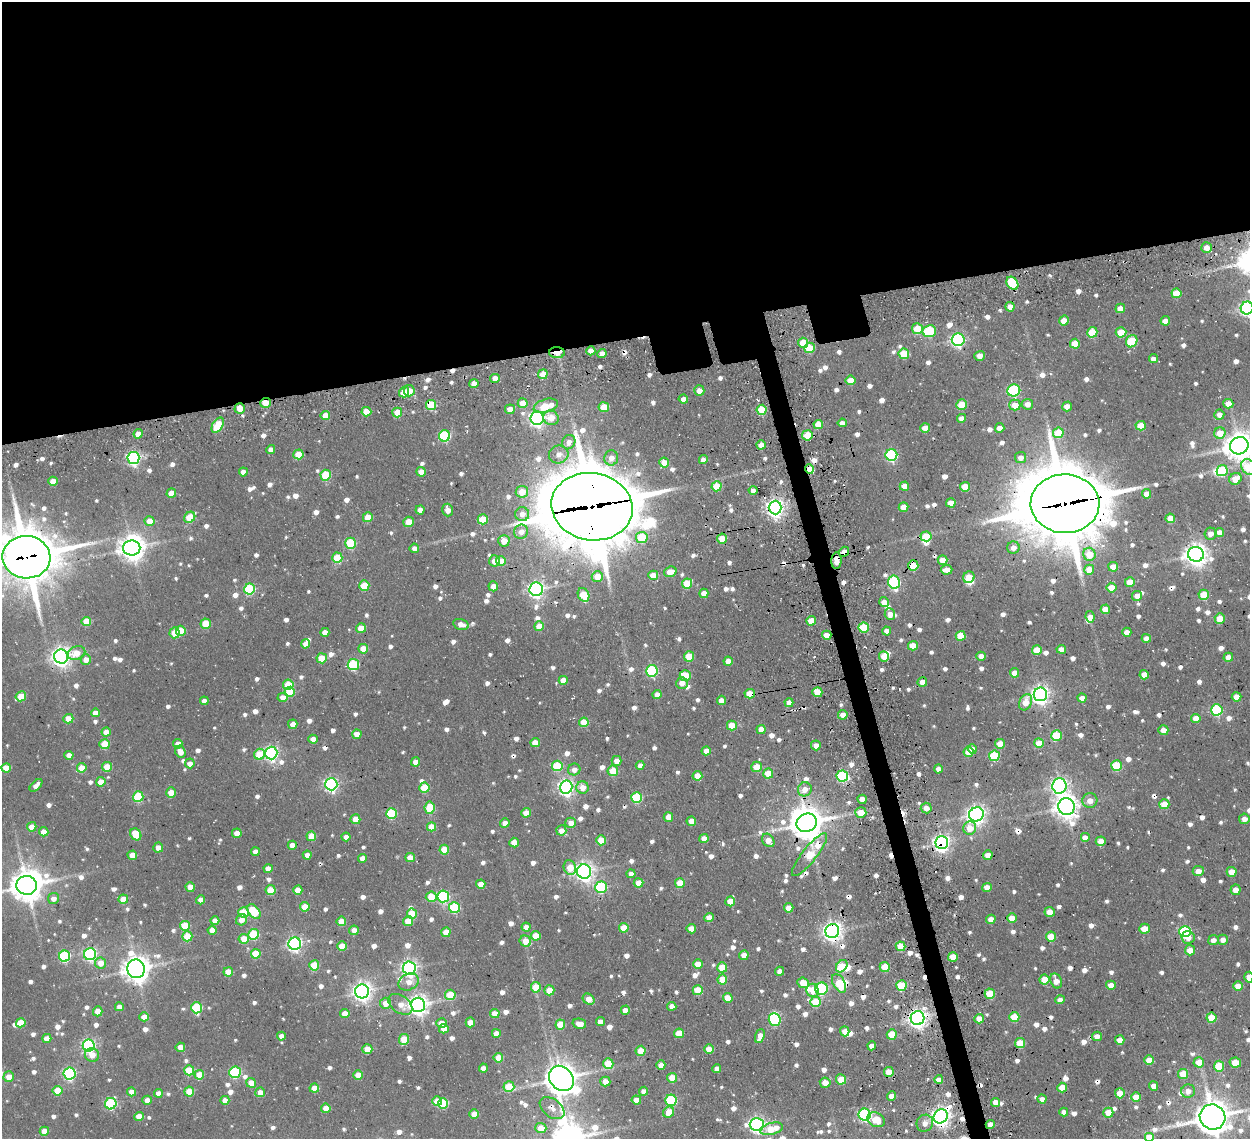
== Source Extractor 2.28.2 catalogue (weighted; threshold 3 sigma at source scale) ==
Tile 2 of 4 x 4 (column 2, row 1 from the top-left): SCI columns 1380-2627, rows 3698-4834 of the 5254 x 5242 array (HDU 1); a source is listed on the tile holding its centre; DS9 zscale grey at full resolution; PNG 1252 x 1141 px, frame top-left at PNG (2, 2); each listed source drawn as its Kron ellipse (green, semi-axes under 4 px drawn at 4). Shown black and unused: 31% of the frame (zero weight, under 3 of 4 exposures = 11% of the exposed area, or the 3 px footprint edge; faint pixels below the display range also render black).
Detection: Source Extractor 2.28.2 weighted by HDU 2 'WHT'; one run over the whole footprint, this tile lists its part. Background 0.145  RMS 0.012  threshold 0.0527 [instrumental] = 3 sigma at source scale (4.5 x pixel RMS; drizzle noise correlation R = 1.50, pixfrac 1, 0.05/0.05 arcsec/px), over >= 5 px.
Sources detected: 1001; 7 inside a brighter object's white glare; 25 cosmic-ray / hot-pixel residue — neither listed nor drawn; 10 inside a brighter listed object's ellipse — not listed separately; of the other 959, all 500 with FLUX_AUTO >= 8.22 (the completeness limit of this list) listed and drawn (459 fainter detections not listed), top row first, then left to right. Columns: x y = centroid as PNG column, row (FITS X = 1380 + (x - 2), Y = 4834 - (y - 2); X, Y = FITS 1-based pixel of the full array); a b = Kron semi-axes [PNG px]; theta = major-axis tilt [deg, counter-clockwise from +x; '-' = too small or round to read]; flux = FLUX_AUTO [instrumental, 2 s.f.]
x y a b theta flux
1207 247 5 5 - 12
1012 283 7 5 -57 57
1176 293 5 5 - 31
1010 307 4 4 - 10
1120 308 5 5 - 19
1247 308 6 6 - 310
1064 321 5 5 - 19
1165 321 5 4 - 12
917 329 5 5 - 35
929 331 7 6 - 80
1092 332 5 5 - 41
1121 332 5 5 - 31
958 340 6 6 - 250
1132 341 6 5 - 54
803 343 5 5 - 38
1075 344 5 5 - 30
810 348 5 5 - 41
591 351 4 4 - 13
557 353 8 5 -2 17
602 353 4 4 - 11
904 354 5 5 - 45
980 356 5 5 - 9.4
1153 359 4 4 - 8.7
543 374 5 4 - 23
495 378 5 4 - 13
851 380 5 5 - 21
474 384 4 4 - 13
699 390 5 5 - 11
1014 390 6 6 - 130
409 391 5 5 - 23
404 392 5 5 - 17
683 399 4 4 - 8.8
265 403 5 5 - 19
523 403 5 5 - 22
1028 404 5 5 - 11
1228 404 5 5 - 15
431 405 5 5 - 56
962 405 5 5 - 34
1015 405 5 5 - 17
546 406 12 6 16 31
1067 406 5 4 - 13
604 407 5 5 - 36
240 408 5 5 - 19
510 409 5 5 - 13
761 410 5 5 - 49
366 412 5 5 - 26
397 412 5 5 - 28
325 415 5 4 - 18
1219 415 5 5 - 9.4
537 418 6 6 - 380
551 418 8 7 - 16
962 418 4 4 - 9.3
842 423 4 4 - 8.4
818 424 5 4 - 22
218 425 8 5 59 58
1141 426 5 5 - 31
925 428 5 5 - 21
1000 428 5 4 - 11
1058 433 5 5 - 42
1220 433 6 5 - 22
138 434 5 4 - 12
807 435 5 5 - 34
445 436 6 5 - 120
569 442 7 6 - 8.9
761 445 4 4 - 19
1239 446 9 8 - 1600
271 449 4 4 - 8.3
298 454 5 5 - 28
559 454 9 9 - 9.3
891 455 6 6 - 160
1021 457 5 5 - 8.9
133 458 6 6 - 280
611 458 7 7 - 11
703 460 4 4 - 8.9
664 463 5 5 - 21
1248 467 8 6 -51 37
809 469 4 4 - 32
1222 471 6 5 - 76
243 472 4 4 - 8.8
421 472 5 4 - 16
326 475 5 5 - 56
1235 479 6 5 - 20
53 481 4 4 - 15
717 486 5 5 - 40
904 486 5 4 - 18
965 487 5 5 - 25
753 490 4 4 - 9.2
522 492 6 5 - 22
171 493 5 4 - 19
1146 494 5 4 - 16
951 503 5 4 - 15
1065 504 34 29 -1 10000
592 507 41 33 -10 13000
775 507 7 6 - 610
903 507 5 4 - 14
420 510 4 4 - 9.7
448 510 6 5 - 11
522 514 7 7 - 9.8
190 517 6 5 - 39
368 517 5 5 - 26
1170 518 5 4 - 21
483 519 5 5 - 40
149 521 5 5 - 21
408 522 5 5 - 20
521 532 7 7 - 11
1220 532 4 4 - 12
1211 534 6 6 - 9.3
926 536 5 5 - 40
642 537 5 5 - 55
722 539 5 5 - 26
504 541 6 5 - 18
351 543 5 5 - 70
132 548 8 7 - 1400
414 548 5 5 - 8.7
1013 548 6 6 - 9.4
844 552 5 4 - 14
1089 554 6 6 - 29
1196 554 8 7 - 1100
26 557 24 21 -4 5800
337 558 5 5 - 41
942 560 5 5 - 16
494 561 5 5 - 12
501 561 5 5 - 24
837 561 8 5 86 15
913 566 5 5 - 38
1113 567 5 4 - 21
947 570 6 4 4 14
1089 570 5 5 - 24
670 572 6 5 - 18
653 575 5 5 - 26
597 576 5 5 - 20
969 577 6 5 - 35
894 582 6 6 - 170
1130 582 5 5 - 25
687 584 5 5 - 38
364 586 5 5 - 33
493 586 5 4 - 12
1112 588 5 5 - 19
249 589 5 5 - 93
536 589 7 6 - 370
704 593 5 4 - 14
584 595 7 5 -65 43
1204 595 5 5 - 39
1137 596 5 5 - 12
884 602 5 5 - 16
1105 609 5 4 - 18
890 614 6 5 - 9.7
1090 617 6 4 -82 8.8
1220 618 5 5 - 28
86 621 5 5 - 32
811 621 5 4 - 27
206 624 5 5 - 39
461 624 8 5 -14 9.1
539 626 5 5 - 24
864 627 5 5 - 59
361 628 5 4 - 21
181 631 5 5 - 25
887 631 4 4 - 8.3
325 632 4 4 - 12
1127 632 4 4 - 11
175 633 5 5 - 26
827 635 4 4 - 16
961 636 5 5 - 31
1146 638 4 4 - 12
305 644 4 4 - 10
913 646 5 4 - 20
363 649 5 5 - 21
1061 649 4 4 - 10
1037 650 5 5 - 26
76 653 9 6 22 17
61 656 7 7 - 740
689 656 5 5 - 36
884 656 5 5 - 24
981 656 4 4 - 13
1228 657 5 4 - 11
322 658 5 5 - 25
86 660 5 5 - 13
728 661 4 4 - 14
353 665 5 5 - 94
652 671 6 6 - 130
1014 673 4 4 - 14
1144 675 5 4 - 19
685 676 5 5 - 38
563 680 4 4 - 17
922 682 5 5 - 11
682 683 6 5 - 9.3
288 685 5 5 - 38
290 692 5 5 - 34
817 692 5 5 - 30
750 694 5 4 - 33
1040 694 7 6 - 600
657 695 4 4 - 12
21 696 5 5 - 35
283 697 5 4 - 10
1237 697 5 4 - 20
1082 698 4 4 - 11
721 700 5 4 - 14
204 701 4 4 - 8.9
1026 702 8 6 65 19
789 703 4 4 - 12
1217 710 5 5 - 120
95 713 4 4 - 11
843 715 5 4 - 12
1196 718 5 4 - 14
68 719 5 5 - 21
584 722 5 5 - 35
293 724 5 4 - 10
732 725 5 5 - 30
761 729 4 4 - 12
1163 730 5 5 - 14
106 732 4 4 - 14
357 734 4 4 - 14
1056 735 5 5 - 61
313 739 4 4 - 9.9
535 743 4 4 - 18
1039 743 5 4 - 24
105 744 5 5 - 35
178 744 4 4 - 12
1000 744 5 5 - 20
816 745 5 5 - 9.8
972 749 5 4 - 9
706 751 4 4 - 10
180 752 6 5 - 10
968 752 5 5 - 25
271 753 6 6 - 310
260 754 5 5 - 39
69 755 4 4 - 9.8
994 756 5 5 - 77
617 761 5 5 - 13
415 762 4 4 - 9.4
190 763 5 5 - 8.7
640 765 4 4 - 8.2
557 766 5 5 - 59
1117 766 5 5 - 60
107 767 5 5 - 29
757 767 5 5 - 27
6 768 5 4 - 23
82 768 5 4 - 28
574 769 6 6 - 8.2
938 769 4 4 - 11
613 771 5 5 - 30
768 774 5 5 - 27
697 776 5 4 - 22
842 776 6 5 - 140
101 782 4 4 - 19
331 784 6 6 - 310
36 785 8 4 44 8.4
1059 786 7 7 - 420
566 787 6 6 - 450
582 787 6 6 - 14
424 788 5 5 - 43
805 789 7 6 - 13
171 793 5 4 - 20
138 797 5 5 - 77
637 798 5 5 - 83
862 799 5 4 - 16
1090 800 7 7 - 11
1164 804 5 5 - 30
1066 807 8 8 - 1100
430 808 6 5 - 49
926 808 5 5 - 8.8
391 813 5 5 - 87
526 813 4 4 - 19
861 813 5 5 - 19
976 814 7 7 - 660
668 817 5 4 - 20
355 819 5 5 - 21
1244 819 5 5 - 8.3
691 821 5 4 - 18
505 823 5 4 - 8.6
571 823 5 5 - 11
807 823 10 9 - 2300
32 827 5 4 - 18
432 827 5 4 - 26
970 828 7 6 - 20
561 830 5 5 - 11
44 832 4 4 - 14
237 833 5 4 - 13
136 834 6 5 - 36
311 836 5 5 - 29
346 837 4 4 - 9.2
1085 838 5 5 - 11
704 839 4 4 - 14
601 840 5 5 - 30
768 840 7 5 -52 14
1101 841 5 5 - 19
514 842 5 5 - 22
942 843 6 6 - 510
292 845 4 4 - 12
158 848 5 5 - 9.2
444 850 5 5 - 35
255 852 4 4 - 11
132 855 5 4 - 20
307 855 4 4 - 8.7
809 855 27 7 52 61
988 855 5 4 - 13
363 858 4 4 - 13
410 858 4 4 - 18
570 867 7 6 - 21
268 869 4 4 - 14
1198 871 5 5 - 13
584 872 7 7 - 660
1232 872 5 5 - 16
631 874 4 4 - 8.3
639 883 5 4 - 19
680 883 5 5 - 29
481 884 4 4 - 15
27 885 10 9 - 2100
190 887 4 4 - 17
601 887 6 6 - 120
987 887 4 4 - 13
271 890 5 5 - 37
298 890 4 4 - 19
1235 890 5 5 - 9.9
443 896 6 6 - 160
431 897 5 5 - 26
53 898 5 5 - 9
123 899 4 4 - 20
201 900 4 4 - 8.6
730 901 5 5 - 19
305 907 5 4 - 25
454 908 5 5 - 81
789 908 5 4 - 19
243 912 5 5 - 49
254 912 8 5 -51 56
1050 912 5 5 - 16
412 914 5 5 - 38
709 918 5 4 - 17
1012 918 5 4 - 18
991 919 5 4 - 13
241 920 6 5 - 10
215 921 4 4 - 12
341 921 5 5 - 23
408 921 5 4 - 20
185 926 5 5 - 42
526 927 4 4 - 12
624 928 5 5 - 30
691 929 4 4 - 18
1144 929 5 5 - 17
212 930 4 4 - 12
354 930 5 4 - 10
832 931 7 7 - 640
1185 931 6 5 - 140
446 932 5 4 - 22
253 934 5 5 - 69
187 936 5 5 - 39
536 936 5 4 - 19
1051 937 5 5 - 33
1188 937 6 6 - 9.8
244 939 5 5 - 23
1213 940 5 5 - 9.5
1223 940 5 5 - 9.9
525 941 6 5 - 20
295 944 6 6 - 320
342 946 5 4 - 26
900 946 5 5 - 32
1190 950 5 5 - 15
90 954 6 6 - 200
256 954 5 5 - 41
744 955 5 5 - 11
65 956 5 5 - 120
953 957 5 4 - 23
101 963 6 5 - 16
698 964 5 4 - 18
314 965 5 5 - 44
842 966 7 5 51 39
722 967 5 5 - 32
885 967 5 5 - 30
409 968 6 6 - 430
136 969 9 8 - 1400
779 971 4 4 - 8.6
228 972 5 4 - 29
1249 977 5 4 - 12
722 979 5 5 - 26
1044 979 5 5 - 25
1056 981 8 5 -68 13
409 982 10 8 25 11
803 983 6 5 - 26
839 983 10 6 -60 39
1111 985 5 4 - 14
901 986 5 5 - 60
1238 986 5 5 - 24
536 987 5 5 - 33
821 989 6 6 - 120
549 990 5 5 - 20
698 990 5 5 - 35
362 991 7 7 - 690
813 991 7 6 - 15
990 994 5 5 - 37
450 995 5 5 - 45
728 998 5 4 - 22
589 999 6 5 - 17
1060 1000 4 4 - 8.8
815 1002 5 5 - 43
386 1003 5 5 - 16
400 1004 13 8 -35 14
418 1005 7 7 - 770
672 1006 4 4 - 11
119 1007 4 4 - 8.4
196 1008 5 5 - 83
625 1010 4 4 - 11
98 1011 5 4 - 18
345 1013 4 4 - 15
495 1013 5 4 - 19
144 1017 5 4 - 16
1014 1017 5 5 - 37
918 1018 7 7 - 650
1211 1018 5 5 - 32
775 1019 6 6 - 110
979 1019 5 4 - 19
470 1022 5 4 - 13
600 1022 4 4 - 12
21 1023 5 4 - 30
441 1023 5 5 - 17
579 1024 7 5 -13 13
560 1025 5 5 - 36
444 1029 5 4 - 14
845 1031 5 4 - 19
496 1033 4 4 - 12
679 1033 5 5 - 32
892 1034 5 5 - 37
281 1036 4 4 - 9.6
760 1036 7 4 71 16
1097 1036 5 4 - 11
47 1038 4 4 - 14
404 1039 5 5 - 40
1120 1040 5 4 - 15
1020 1043 5 5 - 39
89 1045 6 6 - 270
872 1046 4 4 - 9.7
180 1047 5 4 - 11
367 1049 5 4 - 30
709 1049 5 4 - 20
640 1051 5 5 - 25
92 1055 7 6 - 13
498 1058 5 5 - 23
1149 1060 5 5 - 26
1199 1062 5 5 - 19
1235 1063 6 5 - 27
608 1064 5 5 - 38
661 1065 4 4 - 12
1219 1066 5 5 - 51
483 1068 4 4 - 9.8
717 1069 4 4 - 9.5
189 1070 5 5 - 43
235 1072 6 5 - 110
889 1072 5 5 - 32
70 1073 6 6 - 200
1183 1074 5 5 - 32
199 1075 5 5 - 27
358 1075 5 4 - 15
9 1077 5 5 - 13
561 1078 14 11 -48 2000
672 1078 5 5 - 27
841 1079 5 5 - 28
939 1079 4 4 - 11
605 1081 5 5 - 13
251 1083 5 4 - 18
825 1083 5 5 - 12
1154 1086 5 4 - 12
509 1087 5 5 - 35
314 1088 5 4 - 19
1062 1088 5 5 - 23
57 1091 5 4 - 35
189 1091 5 5 - 27
643 1091 4 4 - 10
1188 1091 7 6 - 9.5
132 1092 4 4 - 12
260 1092 5 5 - 14
158 1093 4 4 - 11
1120 1093 5 5 - 22
892 1096 4 4 - 17
1136 1097 5 5 - 21
1042 1099 4 4 - 8.8
147 1100 4 4 - 11
225 1100 4 4 - 10
636 1100 4 4 - 15
671 1100 5 5 - 130
437 1101 5 4 - 23
996 1102 4 4 - 14
443 1103 5 5 - 67
111 1104 6 5 - 120
326 1108 4 4 - 18
552 1108 14 9 -38 8.8
669 1112 6 5 - 19
1064 1112 4 4 - 8.2
1108 1113 5 5 - 25
474 1114 4 4 - 16
865 1115 6 6 - 200
139 1116 5 4 - 21
941 1116 7 6 - 700
1212 1117 13 12 - 2600
876 1120 9 7 -30 22
925 1123 9 8 - 9
757 1124 7 6 - 350
990 1124 4 4 - 10
541 1128 5 5 - 19
771 1129 12 5 14 34
44 1131 5 4 - 21
1149 1137 5 5 - 21
Overlapping masked pixels (flux is a lower limit): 31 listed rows (the first 20) at x y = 557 353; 265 403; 431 405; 240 408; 809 469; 1065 504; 592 507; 775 507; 722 539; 844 552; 26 557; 837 561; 913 566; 894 582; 827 635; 750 694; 807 823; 942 843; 809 855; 832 931
Isophote crosses this tile's border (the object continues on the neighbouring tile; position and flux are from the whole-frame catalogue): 8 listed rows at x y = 1247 308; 1239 446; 1248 467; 26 557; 27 885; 1249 977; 1212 1117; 1149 1137